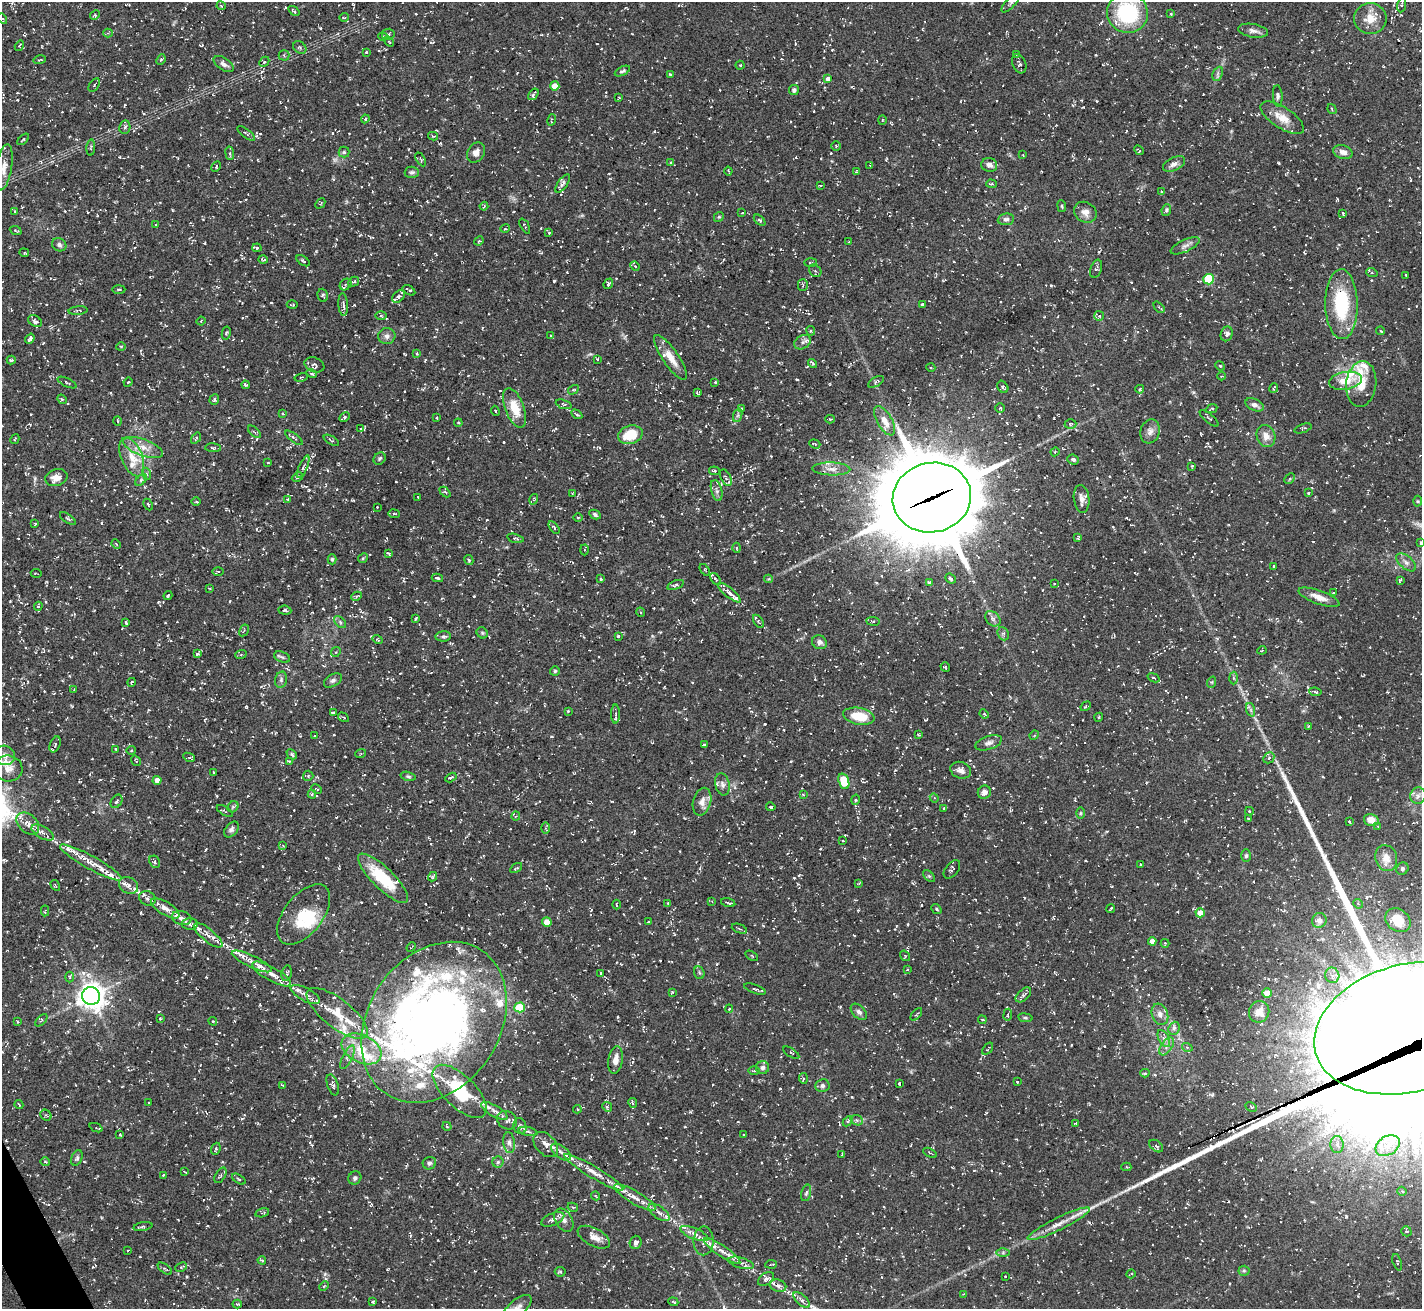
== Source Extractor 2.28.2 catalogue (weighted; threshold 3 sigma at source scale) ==
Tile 7 of 4 x 4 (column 3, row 2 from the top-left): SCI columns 2841-4260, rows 2771-4077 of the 5682 x 5673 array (HDU 1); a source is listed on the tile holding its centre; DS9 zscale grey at full resolution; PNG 1424 x 1311 px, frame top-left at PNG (2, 2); each listed source drawn as its Kron ellipse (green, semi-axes under 4 px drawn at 4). Shown black and unused: <1% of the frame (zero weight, under 3 of 5 exposures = <1% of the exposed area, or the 3 px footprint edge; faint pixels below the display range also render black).
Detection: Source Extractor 2.28.2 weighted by HDU 2 'WHT'; one run over the whole footprint, this tile lists its part. Background 0.101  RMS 0.0071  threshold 0.0318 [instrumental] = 3 sigma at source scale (4.5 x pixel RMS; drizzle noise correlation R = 1.50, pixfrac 1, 0.05/0.05 arcsec/px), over >= 5 px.
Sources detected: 958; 3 too faint to see at this stretch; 2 inside a brighter object's white glare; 46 cosmic-ray / hot-pixel residue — neither listed nor drawn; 59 inside a brighter listed object's ellipse — not listed separately; of the other 848, all 500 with FLUX_AUTO >= 0.676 (the completeness limit of this list) listed and drawn (348 fainter detections not listed), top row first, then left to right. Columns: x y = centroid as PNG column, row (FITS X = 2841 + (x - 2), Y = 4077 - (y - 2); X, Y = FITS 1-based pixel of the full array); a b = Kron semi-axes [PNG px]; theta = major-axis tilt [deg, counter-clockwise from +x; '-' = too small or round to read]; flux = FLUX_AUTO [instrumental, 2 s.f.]
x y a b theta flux
1011 3 12 5 46 2.4
1402 4 8 2 80 0.7
221 6 5 4 - 0.85
294 11 6 3 -37 1.3
1127 13 20 20 - 54
1171 14 4 3 - 0.73
95 15 5 4 - 0.75
344 17 5 3 - 0.97
2 19 5 4 - 1
1370 19 16 15 - 10
1253 31 15 6 -10 3.4
108 33 4 4 - 0.8
388 34 6 5 - 1.4
383 37 5 3 - 0.77
389 41 6 4 -37 0.95
19 46 5 3 - 0.82
300 48 7 5 -39 1.3
366 52 3 3 - 1.2
1017 54 3 3 - 0.75
284 55 5 5 - 1.1
40 60 6 2 13 0.68
161 60 5 4 - 1
264 62 6 4 45 1
224 64 11 6 -34 2.8
1019 64 10 6 -69 2
740 65 4 4 - 0.76
622 71 8 3 27 1.2
670 74 4 3 - 1
1218 74 7 4 65 1.6
828 79 4 4 - 4.2
94 85 7 4 57 1.3
555 86 4 4 - 10
794 90 5 5 - 2
533 94 6 3 53 1.2
1278 96 10 5 -86 1.8
619 98 4 2 - 0.91
1332 109 5 4 - 0.91
1282 118 25 10 -33 9.4
365 119 4 4 - 0.84
552 120 6 3 79 1
882 120 4 4 - 0.82
125 127 7 5 79 2.3
246 134 11 3 -38 1.1
433 136 5 3 - 0.86
23 139 7 3 43 0.98
836 146 5 4 - 0.82
91 148 8 3 85 0.9
1139 150 5 3 - 0.72
344 152 5 5 - 1.2
1343 152 10 6 -16 3.8
230 153 7 3 -82 1
476 153 11 8 58 3.7
1023 155 3 3 - 0.69
421 159 8 3 -60 0.84
671 162 4 4 - 0.8
1174 164 12 6 27 3.4
870 165 4 3 - 0.84
989 165 8 7 - 3.8
4 167 23 8 81 6.2
216 167 5 3 - 0.77
728 171 4 3 - 0.74
412 172 7 5 -2 1.6
856 172 4 3 - 0.68
563 184 11 4 55 1.9
991 184 5 3 - 0.86
821 185 3 2 - 0.77
1161 192 4 2 - 0.89
320 203 6 3 47 0.7
484 206 4 3 - 0.69
1062 206 6 3 -82 0.78
1166 210 6 4 67 1.3
15 211 3 3 - 0.72
1085 212 12 10 -32 4.7
742 213 3 2 - 0.69
1343 213 4 2 - 0.91
719 217 5 4 - 0.88
1006 219 8 6 8 2.3
760 220 7 4 -44 1.5
156 225 3 2 - 0.74
525 226 8 2 -62 0.91
505 229 5 3 - 0.68
16 231 6 3 -22 0.9
549 232 3 2 - 0.73
479 241 5 4 - 0.83
849 242 3 2 - 0.76
59 245 7 6 - 2.2
1185 246 15 6 25 3
257 248 5 4 - 1.3
24 253 5 2 - 0.75
263 260 5 3 - 1
303 261 8 3 -33 0.99
810 262 6 3 2 0.77
635 266 5 4 - 0.88
1096 269 9 5 70 1.3
815 271 7 5 -45 1.4
1372 273 6 4 -18 0.86
1406 275 3 3 - 0.92
1208 279 5 5 - 44
354 282 6 4 32 1.1
346 284 6 5 - 1.3
608 284 5 4 - 1.3
803 285 6 5 - 1.1
119 289 7 3 1 0.9
409 290 7 3 -32 1.1
323 295 6 5 - 1.4
399 296 7 5 44 2.5
1341 304 35 16 -89 45
292 305 5 3 - 0.94
343 305 11 4 -86 2.3
922 305 4 3 - 2.1
1159 307 6 2 -46 0.79
78 311 9 3 5 1.2
381 316 5 4 - 1
1099 316 5 5 - 1.4
35 321 7 5 -31 2.3
201 321 4 3 - 0.69
811 331 5 4 - 0.88
1381 331 4 3 - 0.86
226 333 6 4 78 1
1227 334 7 6 - 2.2
551 335 3 2 - 0.75
387 336 8 8 - 3
30 339 5 4 - 1.8
803 342 9 6 33 2.7
121 347 4 4 - 0.74
417 353 4 3 - 0.9
670 357 26 8 -56 9.3
597 359 3 3 - 0.89
11 360 4 3 - 1.1
812 363 5 2 - 0.83
314 365 10 7 -20 2
1220 366 5 4 - 0.7
931 367 4 3 - 0.7
312 373 5 4 - 1.4
1222 376 4 3 - 0.74
301 377 7 3 14 0.68
1345 381 17 9 10 11
67 382 10 3 -24 1.1
128 382 5 4 - 0.72
715 382 3 3 - 1.2
876 382 8 4 31 1.6
1361 384 23 15 83 12
245 385 4 3 - 0.78
1003 387 6 5 - 1.8
1274 388 5 3 - 1.2
1140 389 4 3 - 1.2
573 390 6 3 30 0.83
698 392 4 3 - 0.86
62 399 5 4 - 0.83
214 400 5 4 - 1.3
564 404 8 4 -19 1.1
1255 405 10 6 -24 3.4
515 408 21 9 -69 14
742 408 4 3 - 0.74
1000 408 5 5 - 1
1212 409 6 3 26 0.93
495 411 5 3 - 0.75
283 414 3 3 - 1
577 414 6 3 -32 1.1
738 415 7 4 71 1.4
344 417 6 4 29 1.2
437 418 3 2 - 0.75
1209 418 12 3 -40 0.93
830 419 5 3 - 0.95
117 421 4 3 - 0.83
885 421 16 7 -59 7.2
458 423 4 3 - 0.72
1070 424 6 5 - 0.98
361 428 4 3 - 0.71
1303 428 9 3 18 1
1150 431 12 9 72 3.8
254 432 8 3 -44 0.83
630 435 12 9 16 21
1266 436 11 9 -69 6.2
196 438 6 3 55 0.99
294 438 10 4 -38 1.6
15 439 5 2 - 0.85
331 440 8 4 -30 1.3
815 444 6 3 -21 1
143 448 21 8 -20 8.7
213 448 8 4 -3 1.2
1055 452 4 4 - 0.75
132 457 20 10 -68 11
380 458 6 5 - 1.2
1073 459 6 4 -21 1.6
268 463 3 2 - 0.68
1192 466 3 3 - 0.76
303 467 12 4 65 1.6
831 469 19 6 -2 5.5
714 471 5 3 - 0.8
147 474 6 4 -70 1
56 477 11 8 16 6.9
298 477 6 3 29 0.81
726 478 9 5 -65 2
1290 479 6 4 46 0.85
141 480 7 4 46 1.2
717 491 11 5 -75 2.4
445 492 6 4 -43 1.1
573 493 4 2 - 0.74
1309 493 3 3 - 0.98
418 497 3 3 - 0.79
932 498 39 35 12 8000
288 499 3 3 - 0.69
534 499 5 3 - 0.72
1082 499 14 7 -83 4.2
196 501 5 3 - 0.75
1418 501 5 3 - 0.71
148 504 6 3 -63 0.68
377 507 3 2 - 0.76
394 514 5 3 - 1.2
595 514 6 4 -28 1.6
578 517 4 3 - 0.85
68 519 9 3 -35 1.2
35 524 4 3 - 0.75
554 527 7 3 -55 1.1
515 538 8 4 -14 1.2
1078 538 3 3 - 1
1421 543 3 3 - 0.88
116 544 5 3 - 0.68
737 548 5 3 - 0.76
584 550 5 3 - 0.84
389 554 4 2 - 0.87
363 558 5 4 - 0.83
332 559 5 4 - 1
469 560 5 3 - 1
1406 562 11 6 -41 3.2
1274 566 3 2 - 0.81
705 570 7 3 -53 0.72
218 571 6 4 -1 1
36 573 5 2 - 0.73
437 578 5 3 - 1.4
601 579 3 3 - 1.1
715 579 7 3 -51 1.1
768 579 4 4 - 0.9
951 579 6 4 -41 1.6
1400 580 4 3 - 1.1
929 582 4 3 - 1.1
1054 583 3 2 - 0.73
676 585 9 4 19 1.3
209 588 4 3 - 0.69
729 593 14 4 -39 4.1
1333 593 4 4 - 0.74
168 595 5 3 - 1.1
357 596 5 3 - 1.1
1319 597 21 6 -20 6.6
38 606 4 4 - 1.2
285 610 6 4 -6 1.2
640 612 5 3 - 0.85
416 618 4 2 - 0.79
993 619 9 6 -46 2.4
758 621 7 4 -55 1.3
873 621 7 3 -7 0.83
126 622 3 3 - 1.7
340 622 7 4 -46 1.4
244 630 6 3 61 0.82
482 633 6 5 - 1
1003 634 7 5 -68 1.5
443 636 8 5 4 1.4
618 636 3 3 - 1
378 640 5 4 - 0.92
819 642 7 6 - 2.9
1262 650 4 4 - 0.86
336 652 5 4 - 1
197 654 4 3 - 1.4
241 654 6 4 20 0.88
282 657 8 5 -22 1.6
945 667 5 2 - 0.69
555 671 5 5 - 0.97
1154 678 6 3 -22 0.71
1233 678 6 4 -88 1
281 680 8 6 76 1.9
333 680 10 6 31 2.3
132 682 4 3 - 1
1212 682 6 3 71 0.78
74 690 3 3 - 0.72
1315 692 6 3 -9 1.3
1086 706 5 3 - 0.85
1251 710 7 4 -71 1.5
568 711 3 3 - 0.79
333 712 4 2 - 0.71
615 714 9 4 -90 1.6
984 714 5 4 - 0.86
859 716 16 8 -11 18
343 717 6 3 -31 0.8
1099 717 4 3 - 0.73
1309 726 3 3 - 0.73
918 735 4 3 - 0.86
1034 735 5 4 - 0.88
315 736 3 3 - 0.68
989 743 14 6 18 3
55 744 8 5 67 1.5
704 744 3 2 - 1.2
116 749 3 3 - 0.89
131 750 4 3 - 0.7
361 753 5 3 - 0.73
292 754 6 3 -45 1.5
5 755 10 9 - 4.3
189 757 6 4 -26 0.82
1269 758 6 5 - 1.4
136 761 6 3 -56 0.69
289 761 4 4 - 0.68
8 768 14 13 - 6.5
961 770 10 8 -19 4.3
214 772 3 2 - 0.91
308 776 5 5 - 0.93
408 776 7 4 -14 1.2
451 778 6 3 30 1.5
157 780 4 4 - 6
844 781 8 5 -71 23
722 784 11 7 -77 2.8
317 789 5 3 - 0.99
984 792 7 6 - 3.5
312 794 4 3 - 1.1
803 795 4 3 - 0.81
1418 796 8 7 - 3.4
934 798 4 4 - 0.82
855 800 5 4 - 1.9
116 801 7 5 55 1.7
702 802 14 9 75 4.8
233 807 6 5 - 1
771 807 5 3 - 1.6
944 808 3 3 - 0.75
225 811 9 4 -32 1.2
1249 811 4 3 - 0.96
1080 813 6 4 89 0.77
516 816 4 4 - 0.89
1248 818 3 3 - 0.74
1371 820 7 6 - 7.1
1349 822 3 2 - 0.73
28 824 13 9 -43 5.4
1378 827 3 3 - 0.71
546 828 6 4 -89 0.91
231 830 9 6 50 2.1
43 832 12 6 -30 3.7
843 841 3 2 - 0.73
283 846 4 4 - 0.74
1246 856 6 5 - 1.2
1386 858 13 11 -71 7.1
155 862 6 5 - 1.3
91 863 35 6 -29 7.1
1141 864 3 3 - 0.94
516 868 6 3 33 1.1
952 869 11 6 51 1.9
1402 869 6 6 - 1.5
929 876 7 4 -44 0.95
433 877 5 3 - 1
383 878 33 10 -45 31
859 883 4 2 - 0.68
55 885 6 3 -59 0.72
129 885 10 8 -28 3.1
147 898 9 7 -28 2.6
712 901 4 4 - 0.68
667 903 3 2 - 0.73
728 903 7 2 -15 1.6
1358 904 5 4 - 1
616 905 5 2 - 0.69
165 908 16 6 -32 5.7
1111 908 4 2 - 0.81
936 909 6 4 -39 0.89
45 911 5 3 - 0.96
1200 913 4 4 - 9.9
304 914 35 19 52 24
181 918 10 6 -16 3.1
1319 920 7 7 - 2.5
1398 920 14 10 -36 12
547 922 5 4 - 9.2
649 922 3 2 - 0.81
190 924 8 6 0 2.5
739 929 8 2 -22 0.86
208 935 17 6 -39 5.2
1152 941 4 4 - 4.9
1165 943 4 4 - 0.7
411 947 5 2 - 0.73
752 956 7 3 -30 0.81
905 956 6 3 -55 0.73
252 961 22 6 -25 5.9
907 969 4 3 - 0.78
287 973 8 5 79 1.4
601 973 3 3 - 1
699 973 6 5 - 1.2
272 974 22 7 -30 7.1
1332 975 8 7 - 3
70 977 5 3 - 0.82
755 989 11 4 -20 1.4
672 992 3 3 - 0.69
1267 993 5 4 - 8.8
305 994 16 6 -28 4.6
1023 995 9 5 43 1.9
91 996 9 8 - 720
520 1007 5 5 - 30
729 1009 4 3 - 0.68
859 1012 10 6 -44 2.3
1259 1012 11 10 - 5.9
337 1013 37 14 -38 21
916 1014 7 3 49 0.92
1160 1014 11 8 -70 4
1008 1015 6 3 81 0.8
1025 1018 7 3 -8 0.98
160 1019 4 3 - 0.68
41 1020 7 3 45 0.87
982 1020 4 3 - 1.1
213 1021 4 4 - 0.72
17 1022 3 2 - 0.69
434 1022 86 65 56 640
1174 1028 7 5 68 1.9
1408 1028 96 63 15 22000
1164 1039 9 5 -63 2.2
1167 1046 10 5 55 2.9
1187 1047 5 3 - 0.75
362 1049 21 13 -27 18
988 1049 7 3 54 0.75
791 1053 9 4 -34 0.91
347 1057 13 5 64 2.8
616 1060 14 7 80 5.5
762 1068 6 6 - 2.2
754 1071 5 3 - 0.76
1145 1073 4 4 - 1.1
803 1078 5 4 - 1
1017 1082 3 2 - 0.74
899 1083 3 3 - 0.97
282 1085 3 2 - 0.9
333 1085 11 5 -70 1.9
822 1086 7 6 - 2.4
460 1091 34 16 -44 45
149 1102 3 2 - 0.86
633 1103 5 3 - 0.91
19 1104 4 3 - 0.88
607 1107 5 4 - 1.1
1251 1107 6 4 -26 0.86
577 1109 4 4 - 0.7
494 1111 15 5 -30 3.5
46 1115 6 5 - 1.2
507 1120 10 8 -33 2.9
857 1120 6 5 - 1.5
848 1121 6 3 46 0.85
1076 1123 3 2 - 0.73
447 1126 4 3 - 0.71
520 1126 8 6 -72 1.9
96 1128 7 3 -22 1.1
528 1131 10 4 -11 1.8
120 1135 4 3 - 0.91
744 1135 3 2 - 0.7
509 1143 10 5 -83 2.7
546 1144 15 10 -48 5.1
1337 1145 8 6 -86 3.6
1156 1146 8 5 -39 1.7
1388 1146 13 9 32 7.8
216 1149 6 4 70 1.3
561 1152 12 5 -36 3.3
930 1153 7 2 -30 0.71
842 1155 3 3 - 0.71
77 1158 8 5 67 1.6
45 1162 4 4 - 0.9
498 1162 5 5 - 1.2
429 1163 7 6 - 2
1126 1167 5 4 - 0.91
185 1172 4 2 - 0.75
594 1172 34 6 -31 9.1
163 1175 3 3 - 0.87
220 1175 8 5 59 1.4
355 1178 7 6 - 1.8
239 1179 7 3 -33 0.71
1402 1191 5 4 - 0.91
806 1193 8 4 76 1.4
596 1196 5 3 - 0.68
635 1197 23 6 -30 7.6
573 1207 5 4 - 0.87
659 1212 12 6 -37 3.5
262 1213 7 4 15 1.1
553 1219 12 6 23 3.7
564 1220 12 8 -58 4
1059 1224 34 6 26 9.3
143 1227 9 4 11 1.4
1406 1231 5 5 - 1.5
694 1234 15 5 -22 3.9
594 1237 18 9 -28 5.6
704 1241 14 10 88 5.1
636 1242 6 6 - 1.9
128 1250 3 3 - 0.74
722 1251 21 5 -34 6.7
1003 1253 6 4 1 1.2
262 1260 4 3 - 0.96
1397 1262 9 3 -72 0.95
741 1263 13 5 -16 3.1
771 1264 6 2 5 0.83
181 1267 6 3 26 0.82
165 1269 8 3 -36 1
1244 1271 5 5 - 0.98
560 1272 5 4 - 1.3
1131 1274 5 2 - 0.74
1005 1276 3 2 - 0.69
766 1279 9 5 37 2.1
324 1286 5 3 - 0.73
778 1286 8 6 -16 2.2
964 1294 4 3 - 0.74
802 1300 10 5 -43 2.3
373 1302 4 2 - 1
673 1302 5 3 - 0.73
237 1304 5 3 - 0.71
517 1307 17 8 40 4.4
Overlapping masked pixels (flux is a lower limit): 3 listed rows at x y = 932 498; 434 1022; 1408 1028
Isophote crosses this tile's border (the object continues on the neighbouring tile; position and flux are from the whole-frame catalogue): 6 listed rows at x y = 1011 3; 1127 13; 2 19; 1421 543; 1408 1028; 517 1307
Unlisted compact peaks at least as high as the median listed source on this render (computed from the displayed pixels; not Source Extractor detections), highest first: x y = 765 724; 1133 1187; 325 1274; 1083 107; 1193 392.